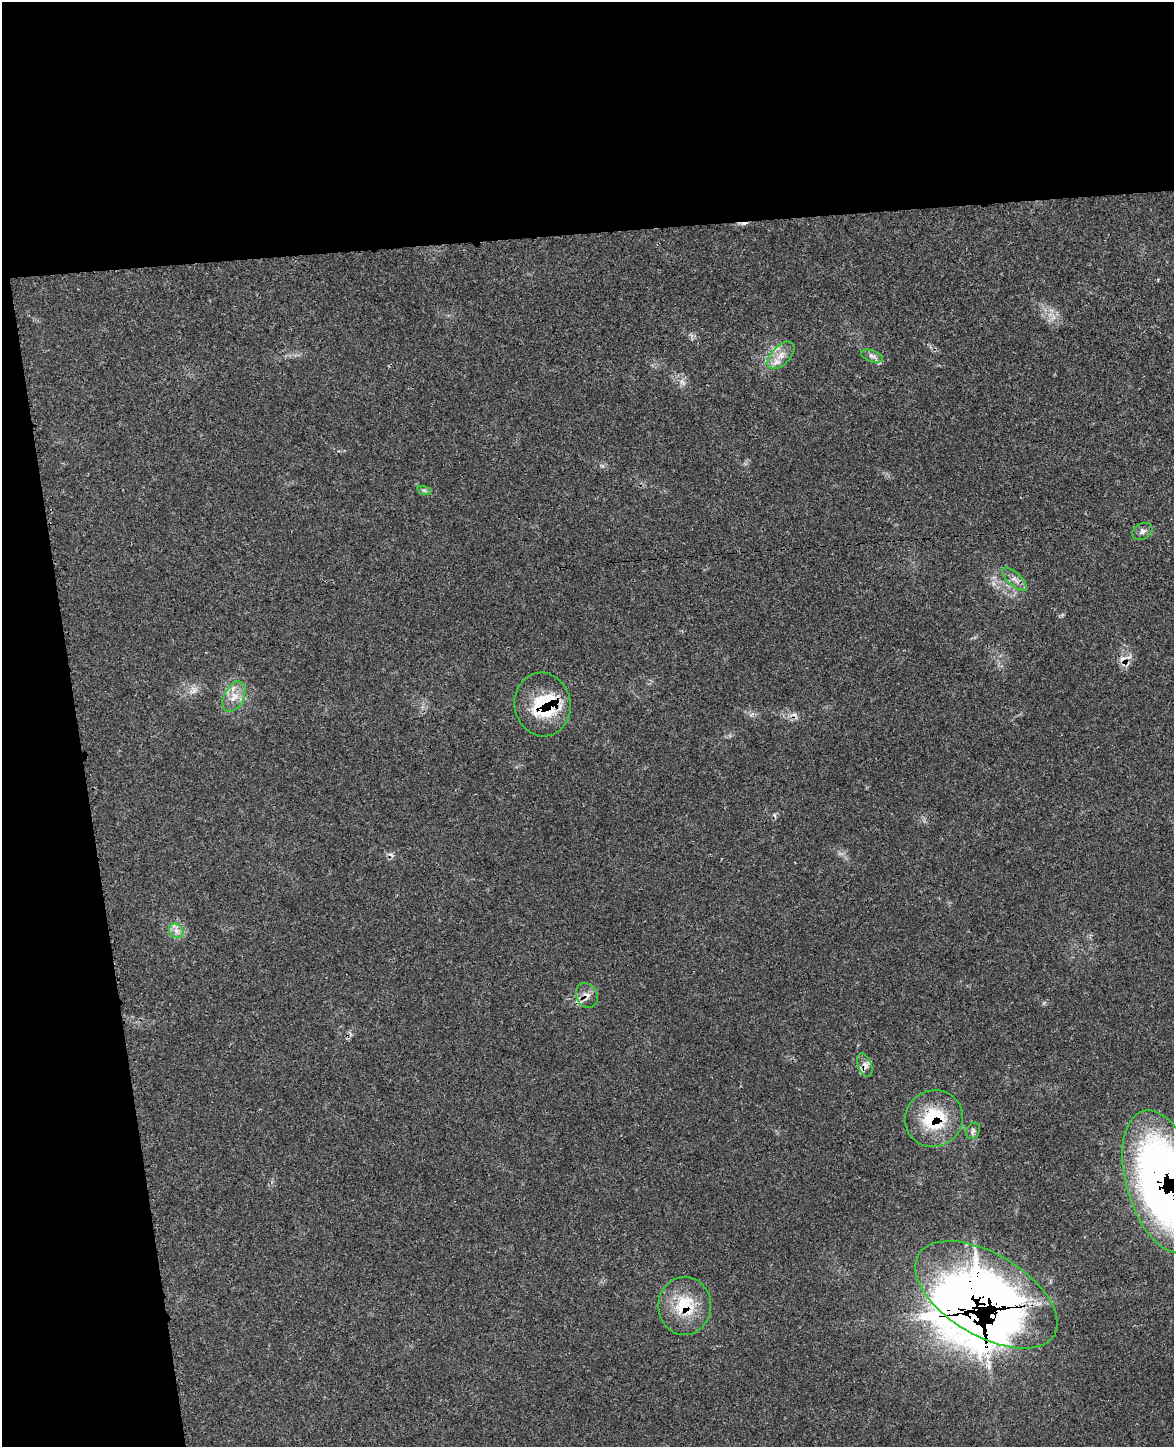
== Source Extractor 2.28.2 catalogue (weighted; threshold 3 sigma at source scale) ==
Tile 1 of 4 x 3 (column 1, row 1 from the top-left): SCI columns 49-1220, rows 3036-4480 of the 4800 x 4732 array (HDU 1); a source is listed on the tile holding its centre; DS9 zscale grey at full resolution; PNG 1176 x 1449 px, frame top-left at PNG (2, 2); each listed source drawn as its Kron ellipse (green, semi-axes under 4 px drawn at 4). Shown black and unused: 23% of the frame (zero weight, under 3 of 4 exposures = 6% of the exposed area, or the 3 px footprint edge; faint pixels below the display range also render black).
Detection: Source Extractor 2.28.2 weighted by HDU 2 'WHT'; one run over the whole footprint, this tile lists its part. Background 0.0423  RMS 0.0029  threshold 0.0131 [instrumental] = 3 sigma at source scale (4.5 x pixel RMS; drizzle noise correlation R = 1.50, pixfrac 1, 0.05/0.05 arcsec/px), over >= 5 px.
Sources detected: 24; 2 inside a brighter object's white glare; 4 cosmic-ray / hot-pixel residue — neither listed nor drawn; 3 inside a brighter listed object's ellipse — not listed separately; the other 15 listed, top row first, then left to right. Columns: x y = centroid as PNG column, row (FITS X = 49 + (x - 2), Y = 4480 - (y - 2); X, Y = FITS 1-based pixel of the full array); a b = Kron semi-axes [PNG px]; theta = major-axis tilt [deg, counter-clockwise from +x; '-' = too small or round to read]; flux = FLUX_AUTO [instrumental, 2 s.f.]
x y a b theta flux
781 355 17 9 46 3.3
872 356 11 5 -19 1.2
424 490 7 4 -19 0.52
1142 531 11 7 29 1.3
1015 579 16 6 -43 1.8
234 697 16 10 64 3.3
543 704 32 28 -81 19
176 931 8 6 -45 1.4
587 995 13 10 -65 1.9
865 1065 12 6 -68 1.6
934 1119 29 28 - 17
973 1131 9 6 58 0.87
1164 1182 74 37 -73 190
986 1295 79 41 -31 210
685 1306 29 26 90 13
Overlapping masked pixels (flux is a lower limit): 7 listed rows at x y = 543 704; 587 995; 865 1065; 934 1119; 1164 1182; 986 1295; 685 1306
Isophote crosses this tile's border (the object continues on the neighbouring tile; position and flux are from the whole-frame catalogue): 1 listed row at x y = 1164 1182